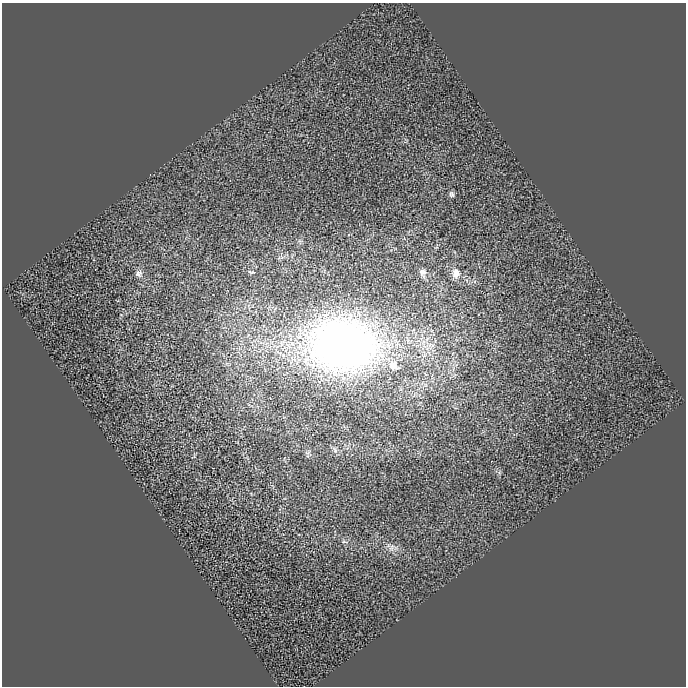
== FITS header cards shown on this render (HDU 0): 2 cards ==
NAXIS1  =                  684
NAXIS2  =                  684

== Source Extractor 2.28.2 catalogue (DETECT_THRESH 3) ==
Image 684 x 684 px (HDU 0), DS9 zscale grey, 1 PNG px = 1 image px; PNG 688 x 688 px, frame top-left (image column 1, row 684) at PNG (2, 3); no overlay
Background 0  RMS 0.024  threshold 0.0717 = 3 sigma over >= 5 px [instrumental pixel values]
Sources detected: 21; all 21 listed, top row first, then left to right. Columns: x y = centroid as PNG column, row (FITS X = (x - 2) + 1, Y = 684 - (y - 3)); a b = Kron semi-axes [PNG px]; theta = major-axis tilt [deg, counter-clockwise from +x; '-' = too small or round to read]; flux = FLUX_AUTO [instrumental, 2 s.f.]
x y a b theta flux
406 141 8 6 66 2.7
452 194 8 7 - 5.4
300 241 8 7 - 4.3
436 247 8 5 56 2.4
282 257 10 5 22 4.8
251 272 11 5 -11 4.7
139 273 12 11 - 12
423 273 16 9 -72 12
456 273 14 11 -87 20
121 315 5 5 - 2.1
408 339 26 13 -72 44
425 344 33 24 -52 93
343 345 85 56 -2 1700
393 365 19 11 -50 34
335 449 13 7 -51 6.9
307 452 10 8 10 5.8
194 455 12 5 61 4
499 472 10 6 -27 5.5
251 494 5 3 - 1.6
344 542 11 7 -17 6.4
391 548 20 12 -7 20